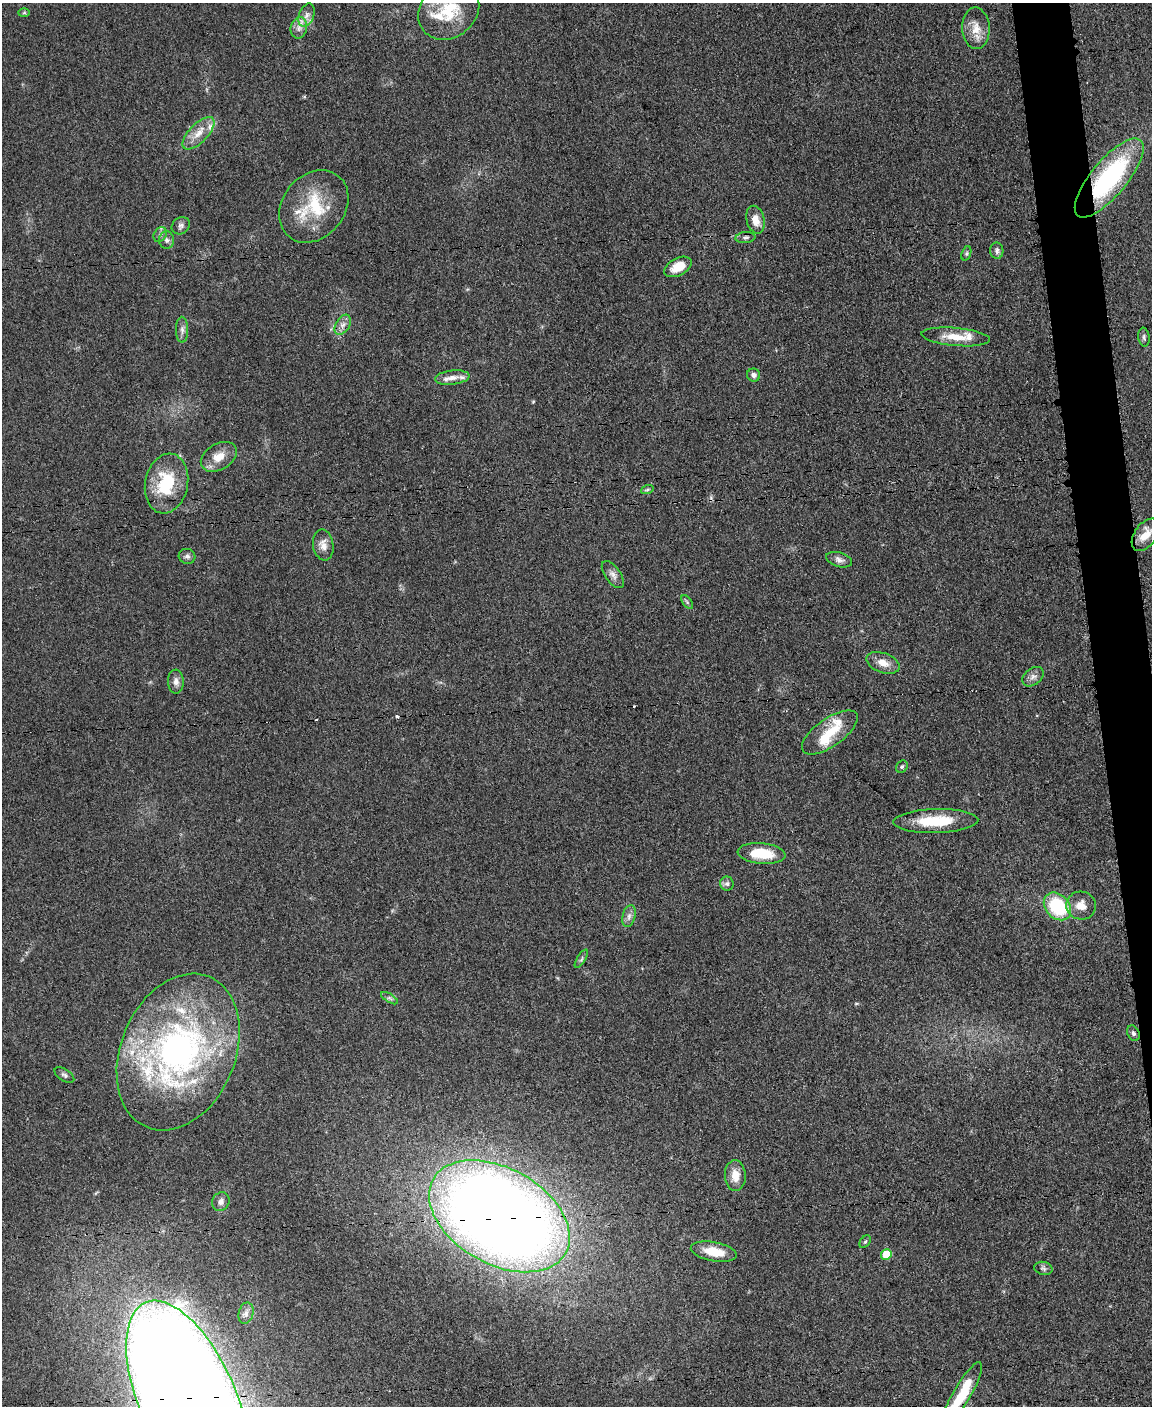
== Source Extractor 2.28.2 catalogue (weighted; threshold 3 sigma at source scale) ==
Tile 6 of 4 x 3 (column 2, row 2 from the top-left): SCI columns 1155-2304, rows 1650-3053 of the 4611 x 4593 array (HDU 1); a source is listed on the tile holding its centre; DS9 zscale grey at full resolution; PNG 1154 x 1408 px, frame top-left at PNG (2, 3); each listed source drawn as its Kron ellipse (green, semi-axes under 4 px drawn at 4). Shown black and unused: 3% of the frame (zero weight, under 3 of 5 exposures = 1% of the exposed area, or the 3 px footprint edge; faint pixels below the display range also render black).
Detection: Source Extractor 2.28.2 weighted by HDU 2 'WHT'; one run over the whole footprint, this tile lists its part. Background 0.0653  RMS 0.0062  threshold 0.0278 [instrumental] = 3 sigma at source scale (4.5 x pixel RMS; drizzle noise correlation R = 1.50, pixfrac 1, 0.05/0.05 arcsec/px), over >= 5 px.
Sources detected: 70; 1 inside a brighter object's white glare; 3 cosmic-ray / hot-pixel residue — neither listed nor drawn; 9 inside a brighter listed object's ellipse — not listed separately; the other 57 listed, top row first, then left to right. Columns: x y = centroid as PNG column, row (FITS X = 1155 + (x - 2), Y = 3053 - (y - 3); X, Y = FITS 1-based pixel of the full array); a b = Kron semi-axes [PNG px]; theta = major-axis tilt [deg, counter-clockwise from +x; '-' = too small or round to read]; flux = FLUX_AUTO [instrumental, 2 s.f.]
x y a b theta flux
449 10 32 27 40 27
24 13 6 4 1 0.87
307 15 12 7 69 3.9
299 28 11 8 77 4
976 28 21 14 -87 9.3
199 133 21 9 46 8.2
1109 178 49 18 50 91
314 206 39 31 51 35
755 220 14 9 -76 6.7
181 226 9 8 - 2.2
160 235 8 6 57 1.8
745 237 10 5 6 1.7
167 240 9 7 -86 2.3
997 251 8 6 -86 2
966 253 7 4 70 1.2
678 267 15 8 27 9.9
343 325 11 6 58 3.2
182 330 13 6 -90 2.7
956 337 34 9 -5 12
1144 337 9 5 -83 1.6
754 375 7 6 - 2.6
452 378 17 7 6 4.9
219 457 19 13 31 9.5
167 484 30 21 78 34
647 490 6 4 19 0.96
1146 535 18 11 54 8.9
323 545 15 10 -80 5.4
187 556 8 7 - 2
839 560 13 7 -16 3
613 575 15 7 -54 3.5
687 602 8 4 -54 1.2
883 663 17 9 -19 6.8
1033 677 12 8 38 3.2
176 682 12 8 -87 3.4
830 732 32 14 35 17
902 767 6 5 - 1.2
936 821 42 12 2 25
762 853 24 10 -5 19
727 884 7 7 - 1.9
1081 905 15 14 - 7.5
1057 906 15 12 -46 40
629 916 11 6 75 2.9
581 959 10 4 58 1.4
389 998 9 4 -31 1.6
1133 1033 8 6 -61 1.5
178 1052 81 57 67 220
64 1075 11 5 -33 1.7
735 1175 15 10 -88 7.8
221 1202 9 8 - 3.1
499 1216 76 48 -29 1100
865 1242 7 4 52 1.1
714 1252 23 9 -10 13
886 1254 5 5 - 17
1043 1268 9 6 -13 1.7
246 1313 11 7 76 2.9
962 1395 37 9 60 25
187 1399 105 48 -66 3600
Overlapping masked pixels (flux is a lower limit): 4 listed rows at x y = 1109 178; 499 1216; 962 1395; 187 1399
Isophote crosses this tile's border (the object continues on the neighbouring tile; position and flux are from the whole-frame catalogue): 3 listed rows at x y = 449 10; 962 1395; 187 1399